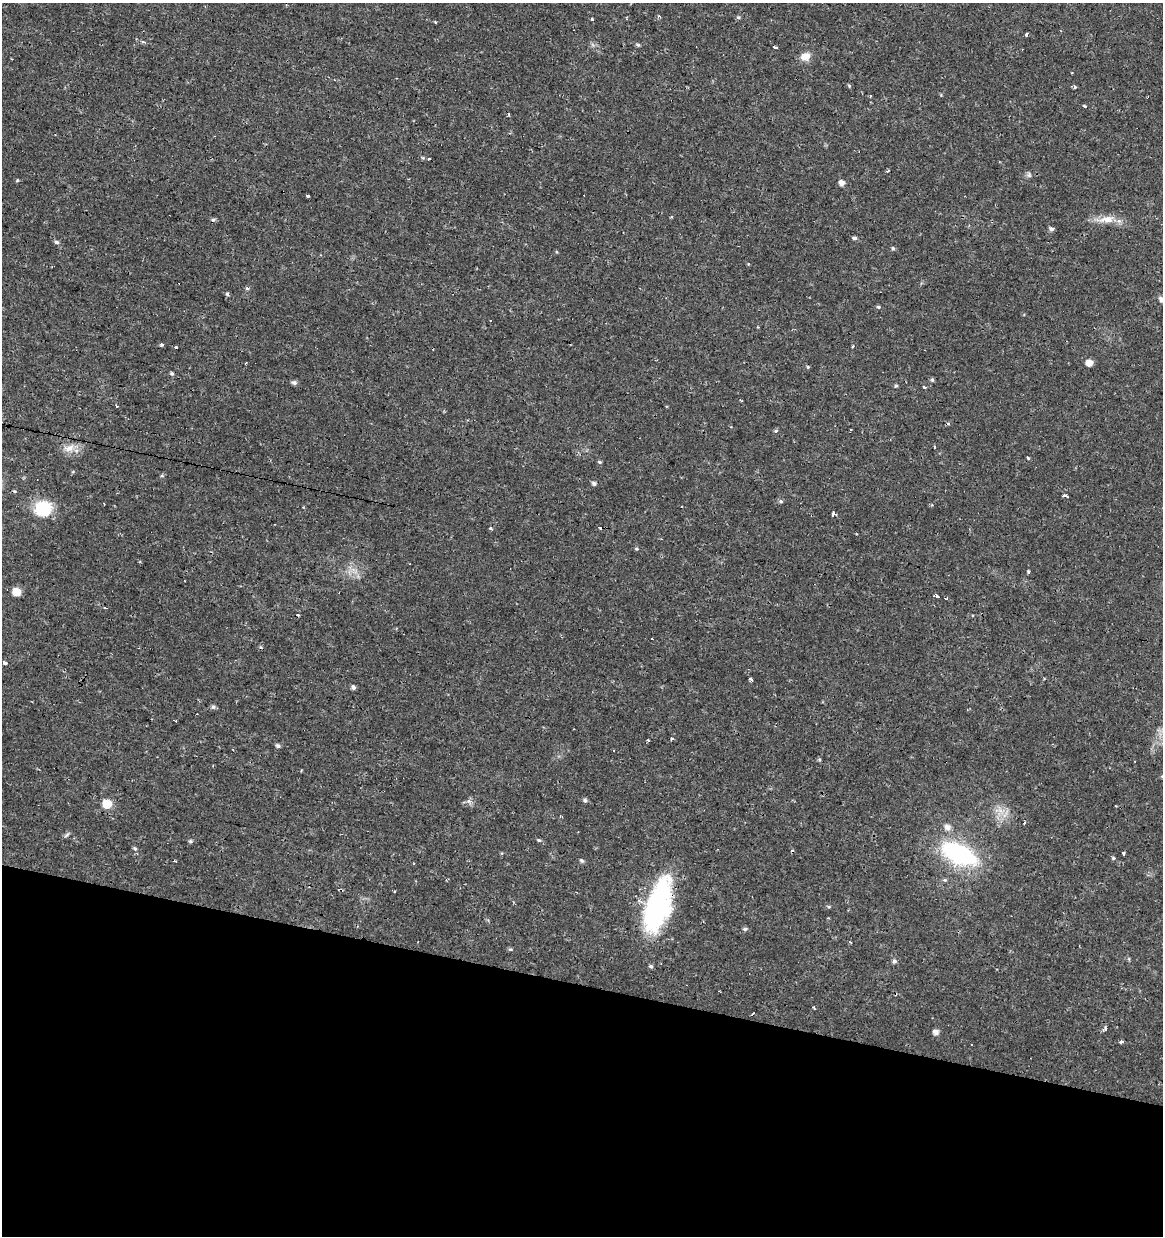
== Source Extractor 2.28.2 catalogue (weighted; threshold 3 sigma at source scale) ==
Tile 15 of 4 x 4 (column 3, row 4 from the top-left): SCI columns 2541-3701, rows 4-1237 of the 5142 x 4941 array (HDU 1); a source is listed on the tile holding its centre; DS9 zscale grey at full resolution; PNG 1165 x 1238 px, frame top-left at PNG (2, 3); no overlay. Shown black and unused: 20% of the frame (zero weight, under 2 of 3 exposures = <1% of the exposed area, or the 3 px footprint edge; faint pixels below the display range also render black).
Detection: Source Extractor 2.28.2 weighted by HDU 2 'WHT'; one run over the whole footprint, this tile lists its part. Background 0.0224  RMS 0.0028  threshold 0.0127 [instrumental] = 3 sigma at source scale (4.5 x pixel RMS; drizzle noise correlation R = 1.50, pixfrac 1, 0.0396/0.0396 arcsec/px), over >= 5 px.
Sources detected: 98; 11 cosmic-ray / hot-pixel residue — not listed; the other 87 listed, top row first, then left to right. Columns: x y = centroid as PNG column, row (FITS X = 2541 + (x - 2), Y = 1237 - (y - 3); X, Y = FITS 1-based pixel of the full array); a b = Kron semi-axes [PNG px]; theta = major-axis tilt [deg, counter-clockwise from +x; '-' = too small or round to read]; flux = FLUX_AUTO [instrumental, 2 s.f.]
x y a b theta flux
658 16 5 4 - 0.43
738 17 6 4 19 0.46
592 19 3 3 - 0.91
1026 35 3 3 - 2.2
142 42 3 3 - 1.1
638 45 5 4 - 0.45
805 56 11 9 14 2.7
849 86 5 4 - 0.33
1074 87 3 3 - 1.2
1084 106 4 3 - 0.48
423 158 5 3 - 0.32
888 170 6 3 71 0.38
1029 175 8 5 -72 0.59
18 181 3 3 - 1.4
842 183 5 5 - 1.7
308 195 3 3 - 0.78
671 217 4 2 - 0.34
1107 219 25 10 5 3.8
1051 229 5 5 - 0.8
854 238 5 4 - 0.68
56 242 5 5 - 0.65
893 248 5 4 - 0.47
247 288 5 3 - 0.4
228 294 5 4 - 0.62
1161 299 6 5 - 1.2
878 307 5 4 - 0.46
490 321 3 2 - 0.32
162 344 4 4 - 0.44
853 346 5 3 - 0.33
1089 363 5 5 - 2.9
808 367 4 4 - 0.35
172 374 5 5 - 0.43
932 380 5 4 - 0.51
294 383 6 5 - 0.77
896 386 5 4 - 0.4
924 387 4 3 - 0.56
850 429 3 2 - 0.4
776 431 6 4 2 0.34
69 448 16 9 22 2.7
1028 457 3 3 - 2.9
600 462 5 4 - 0.41
594 483 5 4 - 0.73
1065 496 5 3 - 2
781 501 6 5 - 0.48
43 509 19 17 7 11
833 513 3 3 - 1.5
491 528 3 3 - 0.69
636 549 5 4 - 0.33
1029 572 3 3 - 0.48
16 592 6 5 - 5.9
937 597 4 3 - 5.9
5 662 4 3 - 5.4
750 679 4 3 - 2.1
353 687 5 4 - 0.76
213 707 6 5 - 0.66
672 739 3 3 - 0.65
649 740 3 3 - 0.53
278 746 6 5 - 0.67
1162 776 5 4 - 0.36
585 800 5 5 - 0.69
107 804 6 6 - 9.3
1024 823 3 3 - 0.91
948 827 7 6 - 1.8
66 835 10 3 40 0.49
539 840 5 4 - 0.41
190 841 5 5 - 0.45
135 849 6 5 - 0.55
1123 853 3 3 - 0.77
959 854 32 16 -26 39
1113 858 5 4 - 0.43
174 860 3 3 - 0.31
582 861 7 5 -43 0.49
446 880 4 3 - 0.34
945 880 6 5 - 0.45
658 905 60 25 73 44
828 907 5 4 - 0.42
828 918 3 2 - 0.23
745 929 6 5 - 0.56
850 942 3 3 - 0.4
510 950 5 3 - 0.37
894 961 6 6 - 0.6
651 966 6 4 -17 0.53
813 1007 4 3 - 0.25
1105 1029 3 3 - 3.4
936 1032 6 5 - 1.5
1121 1042 4 3 - 0.86
971 1044 3 2 - 0.39
Overlapping masked pixels (flux is a lower limit): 1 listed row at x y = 658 905
Isophote crosses this tile's border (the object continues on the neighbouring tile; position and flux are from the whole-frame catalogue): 2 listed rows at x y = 1161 299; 1162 776